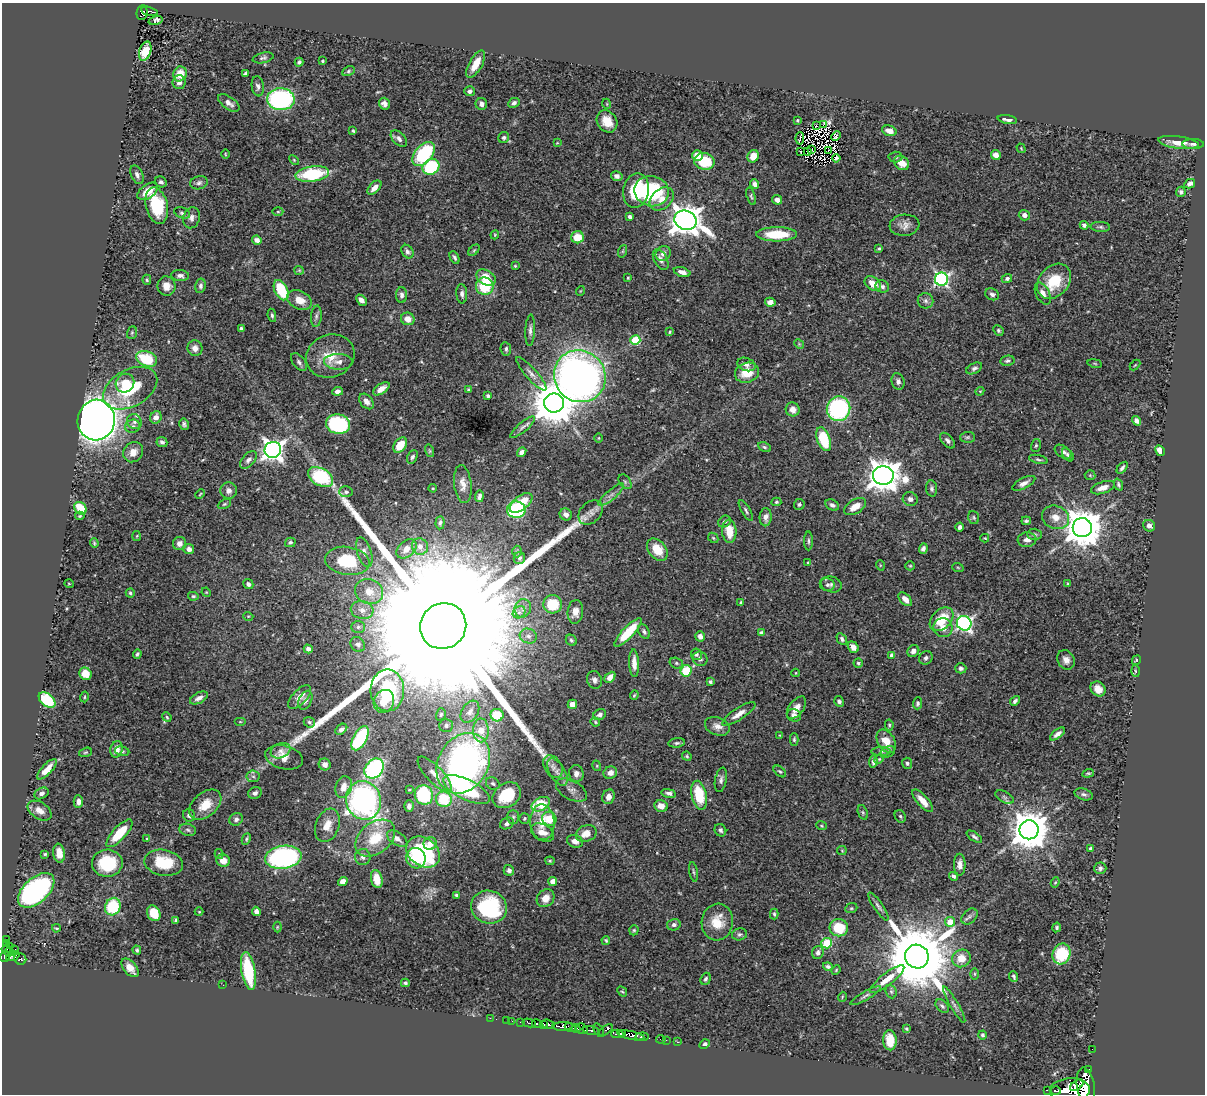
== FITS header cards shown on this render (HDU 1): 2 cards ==
NAXIS1  =                 1203
NAXIS2  =                 1092

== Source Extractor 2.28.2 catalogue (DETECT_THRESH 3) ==
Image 1203 x 1092 px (HDU 1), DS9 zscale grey, 1 PNG px = 1 image px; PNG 1207 x 1096 px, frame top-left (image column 1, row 1092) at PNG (2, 3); each listed source drawn as its Kron ellipse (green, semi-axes under 4 px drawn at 4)
Background 0.746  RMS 0.019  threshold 0.0582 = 3 sigma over >= 5 px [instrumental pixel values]
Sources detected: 510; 2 with non-positive FLUX_AUTO (blend fragments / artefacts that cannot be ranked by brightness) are neither listed nor drawn; of the other 508, the 500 brightest by FLUX_AUTO listed and drawn (8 fainter detections omitted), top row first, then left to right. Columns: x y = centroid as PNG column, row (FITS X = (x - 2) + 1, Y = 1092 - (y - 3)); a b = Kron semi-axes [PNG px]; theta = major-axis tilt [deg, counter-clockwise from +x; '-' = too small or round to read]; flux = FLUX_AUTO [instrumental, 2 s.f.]
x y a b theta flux
149 11 8 4 -13 54
142 13 7 5 84 82
156 20 7 4 17 5.4
145 51 10 6 72 24
263 58 10 5 12 3.2
323 61 3 3 - 1.9
299 62 4 3 - 2.7
476 64 15 6 60 19
348 71 6 4 28 2
246 73 4 3 - 2.3
180 74 7 6 - 21
179 82 7 6 - 5.8
258 86 10 6 -82 4.7
470 91 5 5 - 3
281 99 14 11 -2 200
229 103 12 6 -36 7.2
514 103 6 4 25 4.3
384 104 6 5 - 5.8
481 104 6 5 - 5.7
607 104 5 3 - 1
797 120 3 3 - 1.6
1007 120 10 4 -10 5.9
607 121 12 9 -54 20
816 125 3 2 - 1.4
823 125 3 3 - 290
353 131 3 3 - 1.7
889 131 7 5 -15 9.8
836 136 5 3 - 2.4
504 138 6 5 - 2.7
800 138 6 2 86 1.3
399 139 10 6 -45 6
1179 142 21 6 -7 16
557 143 4 2 - 0.96
1193 144 11 5 -1 4.4
1021 148 5 3 - 1.1
812 150 4 2 - 1.2
800 151 3 2 - 2.1
807 151 4 2 - 1.1
828 151 3 2 - 0.99
225 154 5 3 - 1.2
424 154 14 8 50 120
698 155 5 5 - 13
996 155 5 4 - 8.9
753 156 6 5 - 12
895 157 7 5 2 2.7
836 158 4 3 - 2.7
294 160 6 3 -46 1.4
704 161 10 8 -11 45
902 163 8 6 -38 18
431 167 9 7 31 92
312 174 17 7 7 96
137 175 10 6 -67 5.1
617 176 6 5 - 5
161 182 6 5 - 3.8
199 183 9 6 15 4.5
755 184 5 4 - 5
1190 184 5 4 - 5.9
374 188 8 5 47 11
148 191 11 7 37 19
636 191 17 12 78 66
651 191 17 15 -11 120
1181 192 5 5 - 2.8
751 196 9 4 -72 2.1
662 199 14 9 42 13
777 200 5 4 - 6.3
157 206 18 11 -76 68
278 212 5 3 - 1.4
182 213 8 5 -23 3.1
1024 215 5 5 - 6.6
630 217 4 3 - 3.2
191 218 10 8 76 6.7
685 220 11 9 -23 2200
904 225 15 10 6 10
1084 225 4 4 - 3.8
1100 227 10 5 -3 3.1
777 234 20 7 0 50
495 235 4 4 - 1.2
577 237 6 6 - 26
257 240 5 4 - 6.3
879 249 4 3 - 1.9
474 250 6 4 45 1.8
623 251 6 4 71 1.8
407 252 7 5 -57 4
663 253 8 7 - 7.2
455 258 7 3 -62 2.7
661 260 11 6 -62 6.8
515 266 3 2 - 1.2
299 270 5 4 - 1.4
682 272 8 4 -16 7
180 276 9 5 -6 4.5
486 277 10 7 -29 23
628 278 3 3 - 1.5
1007 278 5 4 - 4
941 279 6 6 - 310
147 280 5 4 - 1.7
1054 281 19 14 49 44
873 283 9 6 -35 17
166 286 9 9 - 12
200 286 7 5 79 3.9
485 286 9 8 - 53
882 286 7 6 - 3.9
281 290 11 6 -64 55
580 291 5 3 - 1
462 294 9 5 -86 4.1
992 294 7 5 -26 3.8
1043 294 12 6 -63 9.7
402 295 8 5 -90 4.8
299 300 13 9 -26 18
361 300 6 4 -48 6.8
925 301 8 7 - 4.4
770 302 5 4 - 8
272 315 6 4 -81 2.6
316 316 11 5 85 3.7
408 319 7 6 - 12
241 329 4 3 - 3.2
530 330 16 4 87 5.5
998 330 6 4 -48 2.3
670 332 4 4 - 1.5
132 333 6 5 - 2.2
635 340 5 5 - 77
799 344 5 4 - 1.6
195 348 8 7 - 6.7
506 349 6 5 - 3.1
330 356 25 21 20 32
147 359 11 7 -22 54
1007 361 7 5 11 2.7
299 362 10 6 -50 3.9
338 362 14 8 -2 8.8
1095 363 7 3 -9 1.5
746 364 9 6 -20 5.4
1135 365 6 3 44 1.4
974 368 8 5 27 3.5
747 373 12 9 18 26
531 374 22 5 -48 7.7
580 376 26 25 - 930
898 381 8 6 -73 4.4
125 383 10 9 - 15
130 388 29 18 29 85
381 389 9 5 33 9.2
469 390 4 4 - 2.1
338 391 5 4 - 5
980 391 4 3 - 1.3
488 396 4 3 - 2.5
366 401 9 6 -50 7.6
554 403 10 9 - 5400
793 409 7 7 - 10
839 409 12 11 - 190
156 417 6 5 - 6.3
96 420 20 18 80 1300
1137 421 5 4 - 4.6
134 422 8 7 - 5.8
184 424 6 4 -78 3
338 424 12 9 -11 130
133 426 8 6 15 4.1
523 427 15 5 40 4.8
967 437 7 5 3 2.6
599 438 5 3 - 1.1
824 439 12 6 -69 64
947 441 9 5 -48 4.3
162 442 5 5 - 3.6
400 445 8 5 54 30
1036 445 6 5 - 2.2
764 447 7 4 -27 2.2
273 450 8 8 - 860
430 451 6 4 -74 1.8
1160 451 6 4 -62 9
133 452 10 9 - 12
522 452 5 4 - 5.7
1063 452 9 5 -34 4.3
1068 455 7 4 -51 2.9
412 457 7 5 62 3.4
1038 459 9 4 -13 2.4
248 460 10 6 48 5.6
1122 468 7 3 51 2.8
883 475 10 9 - 2400
1090 475 5 5 - 1.5
321 477 13 8 -29 100
625 482 8 5 -54 2.9
1024 483 13 5 26 6.7
463 484 19 8 -84 11
1118 485 6 3 -68 2.3
433 488 4 3 - 1.3
932 488 8 5 -84 3.1
1103 488 12 5 19 9.9
229 491 8 8 - 6.8
346 492 6 5 - 3.2
200 494 5 3 - 1.1
611 495 16 5 40 7.3
479 496 6 3 81 3.9
910 499 7 7 - 5.8
776 502 5 4 - 1.8
521 503 13 6 38 35
224 504 7 4 26 1.9
799 504 5 5 - 2.4
832 505 7 5 -27 3.9
855 507 12 7 31 16
80 508 7 5 -48 37
516 510 9 8 - 100
746 511 12 4 -59 3.2
591 512 14 10 45 9.4
566 514 6 6 - 6.7
80 516 5 4 - 1.9
766 517 9 6 86 6.1
974 517 6 5 - 2.1
1055 517 14 11 -23 16
724 521 7 5 39 3.2
1026 521 4 4 - 2.4
440 523 6 4 85 2.6
1149 526 6 5 - 5.6
960 527 4 3 - 3.4
1082 528 9 9 - 3700
729 531 11 7 -86 24
1034 534 7 5 0 2.6
137 536 5 3 - 1.3
713 538 6 4 -44 1.6
985 538 4 3 - 1.2
1027 540 9 7 4 6.8
809 541 9 3 -90 2.7
290 542 5 4 - 2.4
94 543 5 3 - 1.6
179 543 7 6 - 7.3
420 546 8 8 - 7.6
189 549 5 5 - 6.3
406 549 11 8 43 8.9
923 549 5 4 - 4.1
657 550 12 8 -50 29
364 552 15 7 -72 9
517 552 6 4 -89 2
519 558 6 5 - 3.3
347 561 22 14 -9 77
808 563 4 3 - 1.3
880 565 5 3 - 1.1
910 566 5 4 - 1.7
958 568 6 3 -20 1.3
69 584 5 3 - 1
248 584 5 4 - 4.4
831 584 10 8 -18 4.7
1068 584 3 3 - 1.4
827 585 7 6 - 3.2
206 592 5 3 - 1.1
369 592 14 12 -23 19
130 593 4 4 - 2.1
193 596 5 4 - 2.2
905 599 8 5 -47 9.7
741 602 3 3 - 1.6
553 604 9 9 - 42
523 608 9 8 - 7.1
362 610 11 9 -14 9.3
519 612 7 5 41 4.2
575 612 12 8 85 11
248 616 5 3 - 1.3
941 619 14 9 44 39
964 623 7 7 - 310
443 626 23 22 - 220000
358 627 7 6 - 3.2
943 628 10 9 - 10
628 632 19 5 47 46
644 632 8 5 -61 3.3
761 633 4 3 - 4.1
528 636 9 7 -19 6.1
700 636 5 4 - 6.5
842 639 6 4 -60 3.4
571 640 6 5 - 2.5
358 644 8 6 -49 4.5
853 647 6 5 - 8.6
308 649 4 4 - 5.5
913 651 6 5 - 6.6
137 654 5 3 - 2.6
696 654 6 5 - 2.7
892 655 4 4 - 6.9
926 658 7 6 - 3.6
700 659 7 7 - 4.6
1066 660 10 8 -60 8
1136 660 5 3 - 1.3
634 663 14 5 -88 11
676 663 7 5 -16 2
858 663 4 4 - 2
961 668 5 5 - 3
686 671 6 5 - 44
1135 671 6 4 -87 1.7
796 673 4 3 - 1
85 674 6 5 - 22
610 677 6 4 47 9
594 680 9 7 -72 5.2
710 682 4 4 - 2.3
1098 689 8 6 -46 9.5
387 690 21 17 -90 99
634 695 5 3 - 1.5
84 697 5 4 - 1.6
300 697 15 7 47 11
199 698 9 5 28 7.2
47 700 9 6 -40 69
305 700 10 6 66 5.5
384 701 12 9 63 16
839 701 5 4 - 3.8
1015 701 5 3 - 3.3
917 703 6 4 85 2.6
572 704 5 4 - 11
796 708 13 7 53 8.9
470 712 12 8 57 7.5
441 714 6 4 73 1.9
739 714 19 6 33 10
497 715 6 6 - 36
600 715 6 5 - 5.1
794 715 7 6 - 4.8
167 717 5 4 - 1.7
240 722 6 4 0 1.4
309 722 6 5 - 2.2
595 722 5 3 - 1.7
889 725 5 4 - 1.9
446 726 7 6 - 3.4
717 726 13 9 -19 9.8
341 729 7 4 39 4.4
481 730 12 8 -89 22
1057 734 9 4 38 5.7
779 735 4 2 - 0.93
360 738 13 6 61 89
794 739 6 4 90 2
886 741 13 8 -57 20
677 743 8 4 6 2.7
117 749 8 6 77 12
122 751 7 4 -10 2.5
280 751 10 7 23 6.6
881 751 10 4 0 3
85 752 7 4 19 1.8
888 752 8 5 29 3
687 756 5 4 - 1.8
284 757 19 11 -13 18
879 759 5 4 - 1.4
873 762 6 4 82 3.3
463 763 32 25 60 540
907 763 5 5 - 2.8
325 764 6 5 - 5.5
597 766 5 3 - 1.3
553 767 12 8 -57 7.8
374 768 11 8 48 230
47 769 13 5 47 14
780 771 7 4 -43 2.1
557 772 15 7 -59 8.4
610 773 7 6 - 7.9
1088 773 6 3 19 1.5
435 774 23 8 -46 15
576 774 8 7 - 6.8
253 776 6 5 - 3.1
721 780 12 5 79 4.7
493 783 7 6 - 3.5
344 787 11 8 74 15
409 790 3 2 - 1.3
467 790 25 10 -26 120
571 790 17 9 -29 8.3
41 793 7 5 29 4
255 793 7 5 24 3.9
669 793 7 4 -12 4.2
1084 794 9 5 -17 3.7
424 795 10 9 - 98
507 795 15 12 35 57
699 795 15 7 -77 43
609 797 7 6 - 9.3
1004 797 10 5 -28 3.6
444 799 8 7 - 54
364 800 19 17 -73 390
922 801 14 5 -49 13
78 802 6 4 -89 6.4
541 804 10 6 27 59
205 805 18 12 41 25
409 806 6 4 88 4.7
661 806 7 5 -11 12
40 811 13 8 -32 11
863 812 7 4 -70 2.1
189 815 6 6 - 4.8
900 816 6 5 - 2.3
513 817 7 5 -89 2.7
524 818 5 5 - 2.2
236 819 7 6 - 4.6
549 819 7 7 - 29
542 822 18 12 -86 23
507 823 7 5 25 3.6
327 825 17 11 70 19
821 826 5 3 - 1.4
188 830 8 6 -17 3.4
720 830 6 5 - 3.2
1029 830 9 9 - 4000
542 832 12 8 -28 12
119 833 17 6 47 48
586 833 10 8 21 13
974 837 9 4 -35 3.5
375 838 22 15 39 47
147 839 4 3 - 1.4
246 839 6 4 63 1.8
397 839 11 6 -33 7.5
575 841 8 6 -22 7.3
430 843 7 6 - 15
1091 848 4 4 - 3.2
842 851 4 4 - 1.4
423 852 18 14 -36 140
59 853 9 6 -82 17
45 854 4 3 - 1.7
219 854 5 4 - 2.1
283 857 18 11 8 270
363 857 8 8 - 5.2
416 858 10 9 - 30
223 860 7 6 - 14
550 861 4 4 - 1.6
107 863 15 13 1 70
164 863 19 13 -11 51
960 865 11 6 90 7.3
1100 868 6 6 - 3.1
509 870 5 5 - 4.1
693 872 10 3 -80 2.1
953 876 5 4 - 2.8
377 879 9 5 -76 17
553 881 4 4 - 15
343 882 5 4 - 12
1055 882 5 4 - 1.6
36 890 22 12 42 320
456 895 4 3 - 1.8
546 898 10 8 49 12
878 906 16 4 -56 5.4
113 907 9 7 64 66
489 907 18 16 -20 110
851 908 6 4 21 2
256 911 5 4 - 5.6
199 912 4 4 - 1.3
154 913 8 6 -62 31
774 914 5 3 - 2.4
969 917 9 6 45 4.4
176 920 4 3 - 2.4
717 922 18 15 82 30
950 922 5 5 - 21
674 925 7 5 14 4.3
277 927 5 3 - 1.2
1057 927 5 4 - 2.3
56 928 4 3 - 1.7
839 928 9 8 - 48
634 930 5 4 - 1.8
739 934 8 6 13 3
6 939 3 2 - 11
606 941 4 4 - 2.1
7 943 3 3 - 23
827 943 5 5 - 80
7 948 6 4 32 150
14 950 3 2 - 16
137 950 4 4 - 2.3
9 952 5 4 - 160
818 952 7 5 71 4.9
1061 954 10 8 67 64
5 956 6 4 50 230
13 956 7 4 20 88
917 956 12 11 - 16000
961 958 9 8 - 20
20 959 6 5 - 86
828 966 5 4 - 2.7
130 968 11 6 -48 11
836 970 5 3 - 1.3
248 971 19 7 -80 78
975 974 6 4 -90 1.6
1014 977 5 3 - 2.2
706 979 6 5 - 2.7
887 979 21 6 38 18
405 983 4 4 - 2.3
223 985 3 2 - 1.9
622 992 5 4 - 1.6
891 992 7 5 -68 2.4
865 996 17 3 30 3.9
842 997 5 3 - 1.1
954 1005 21 3 -59 4.5
942 1006 8 5 -44 3
490 1018 2 2 - 5.2
507 1020 2 2 - 6.6
512 1021 2 2 - 5.1
520 1022 3 2 - 60
529 1023 6 3 -12 130
537 1024 5 3 - 200
544 1024 3 2 - 73
548 1024 7 3 -17 150
563 1026 10 4 1 370
570 1027 5 3 - 230
576 1029 4 3 - 100
582 1029 6 5 - 170
906 1029 4 3 - 1.5
599 1030 7 4 -57 170
605 1030 8 3 33 87
591 1031 9 3 -9 190
623 1033 3 3 - 90
617 1034 6 3 0 200
631 1035 13 4 -11 290
982 1035 4 4 - 3.1
642 1037 6 3 7 35
661 1039 5 2 - 15
666 1040 2 2 - 1.7
890 1040 10 7 -86 22
677 1042 3 2 - 18
705 1044 5 4 - 4
1092 1049 2 2 - 2.7
1088 1070 4 3 - 29
1077 1085 8 4 35 320
1086 1086 19 9 -81 1300
1047 1090 4 2 - 38
1070 1090 20 12 2 1300
1056 1091 5 2 - 120
At the frame edge (FLAGS 8, measured only in part): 2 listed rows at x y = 1086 1086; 1070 1090
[8 fainter detections neither listed nor drawn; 2 non-positive-flux detections neither listed nor drawn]